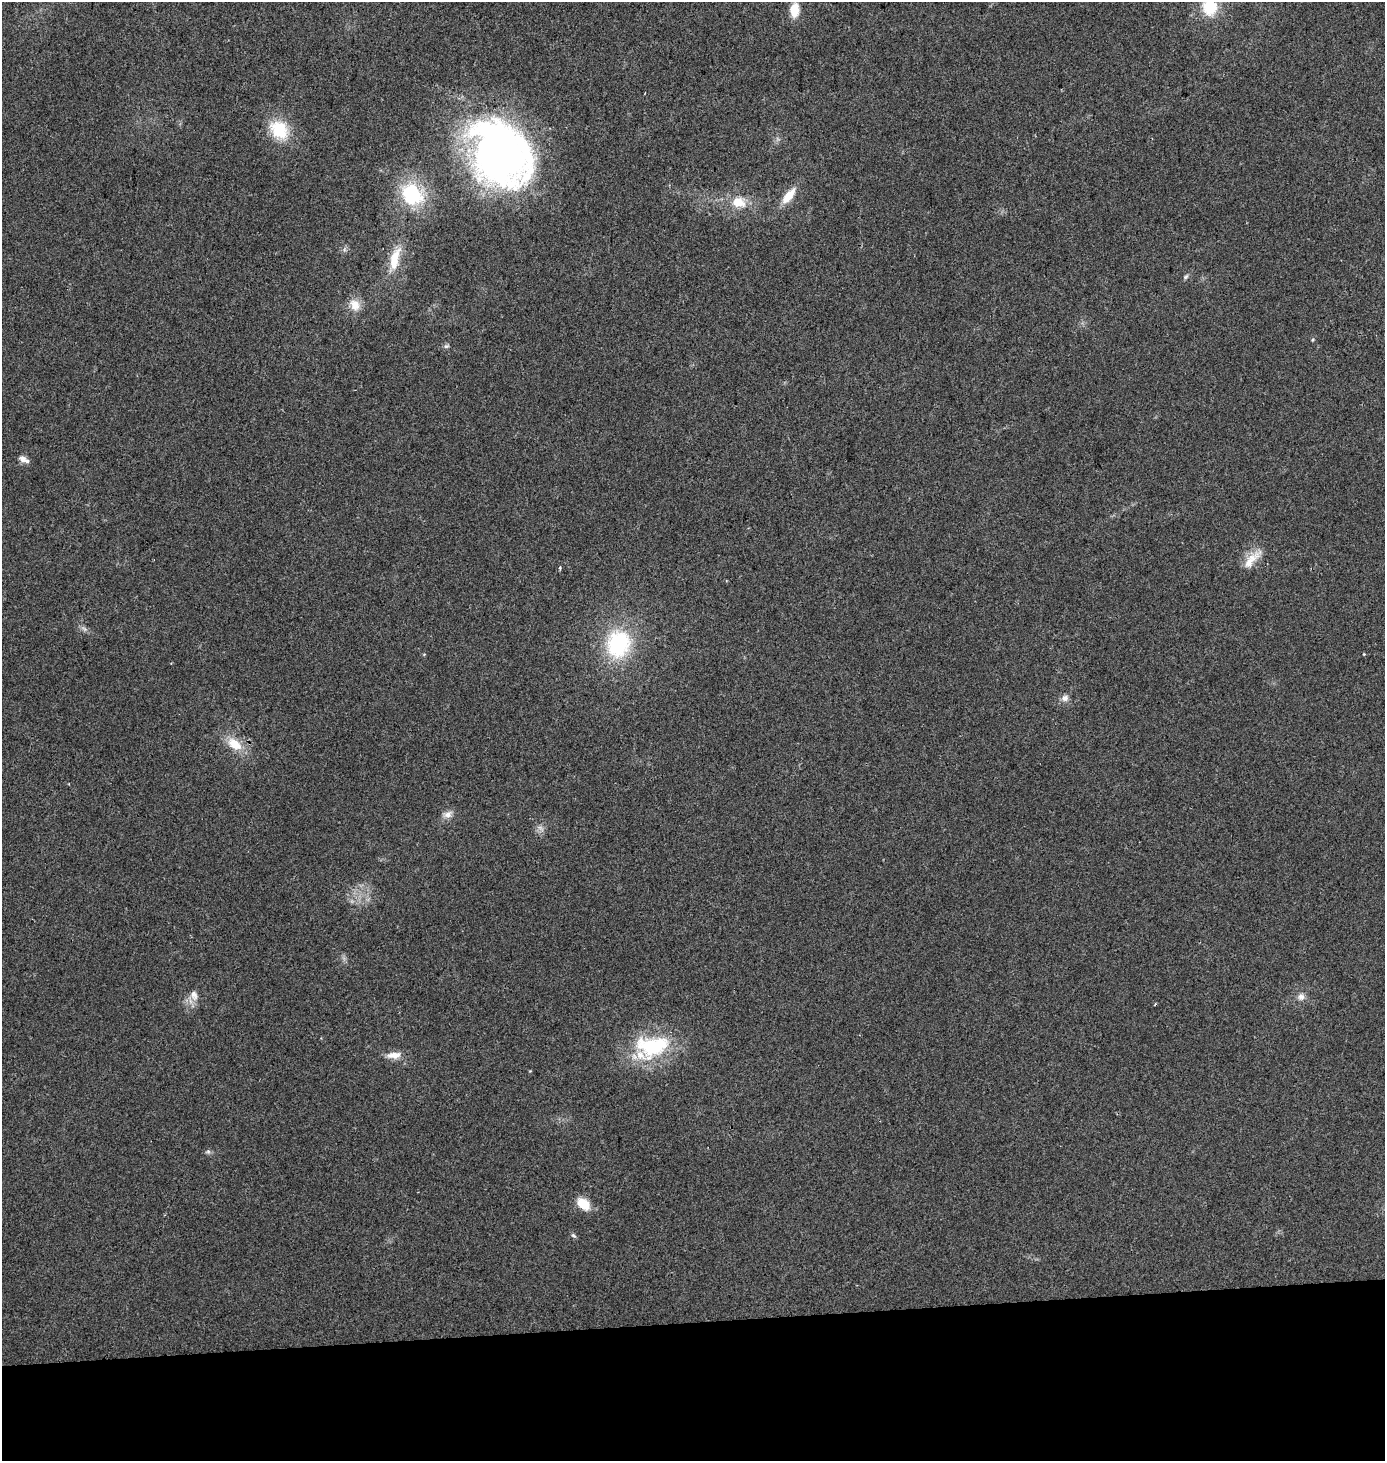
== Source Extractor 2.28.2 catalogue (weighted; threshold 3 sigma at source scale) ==
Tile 8 of 3 x 3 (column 2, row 3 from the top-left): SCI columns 1388-2770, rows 18-1476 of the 4152 x 4411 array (HDU 1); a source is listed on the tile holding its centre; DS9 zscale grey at full resolution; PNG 1387 x 1463 px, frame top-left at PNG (2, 2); no overlay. Shown black and unused: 9% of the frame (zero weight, under 2 of 3 exposures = <1% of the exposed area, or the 3 px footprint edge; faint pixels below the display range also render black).
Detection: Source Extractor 2.28.2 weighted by HDU 2 'WHT'; one run over the whole footprint, this tile lists its part. Background 0.0538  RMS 0.007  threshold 0.0317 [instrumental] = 3 sigma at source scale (4.5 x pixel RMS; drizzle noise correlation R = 1.50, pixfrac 1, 0.0396/0.0396 arcsec/px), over >= 5 px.
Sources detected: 31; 1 too faint to see at this stretch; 1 inside a brighter object's white glare — not listed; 2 inside a brighter listed object's ellipse — not listed separately; the other 27 listed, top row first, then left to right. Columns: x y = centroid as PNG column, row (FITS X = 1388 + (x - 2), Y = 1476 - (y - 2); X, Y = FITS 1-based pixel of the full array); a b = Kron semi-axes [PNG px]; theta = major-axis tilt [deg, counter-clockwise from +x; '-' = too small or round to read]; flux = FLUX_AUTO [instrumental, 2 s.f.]
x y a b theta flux
1210 7 19 17 -88 27
794 10 14 9 86 13
279 130 24 19 -47 29
498 154 73 59 -42 340
412 194 26 22 -44 51
789 196 22 9 50 13
739 202 21 16 -7 16
395 259 34 12 75 18
1186 277 8 5 44 1.6
355 305 15 12 -62 9.4
446 346 8 5 16 1.6
22 459 10 8 -20 3.8
1252 559 34 11 48 12
560 568 4 3 - 1
618 644 32 26 76 67
424 654 5 3 - 0.62
1065 698 10 9 - 3.6
234 744 21 13 -35 15
447 814 13 9 19 4.6
194 995 15 9 -79 5.5
1301 997 10 10 - 4
1155 1004 3 2 - 0.76
652 1046 45 28 6 61
393 1055 20 9 3 7.3
208 1152 7 6 - 1.6
583 1204 13 9 -41 17
573 1235 8 4 -43 1.3
Isophote crosses this tile's border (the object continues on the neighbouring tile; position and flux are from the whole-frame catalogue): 1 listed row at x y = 1210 7